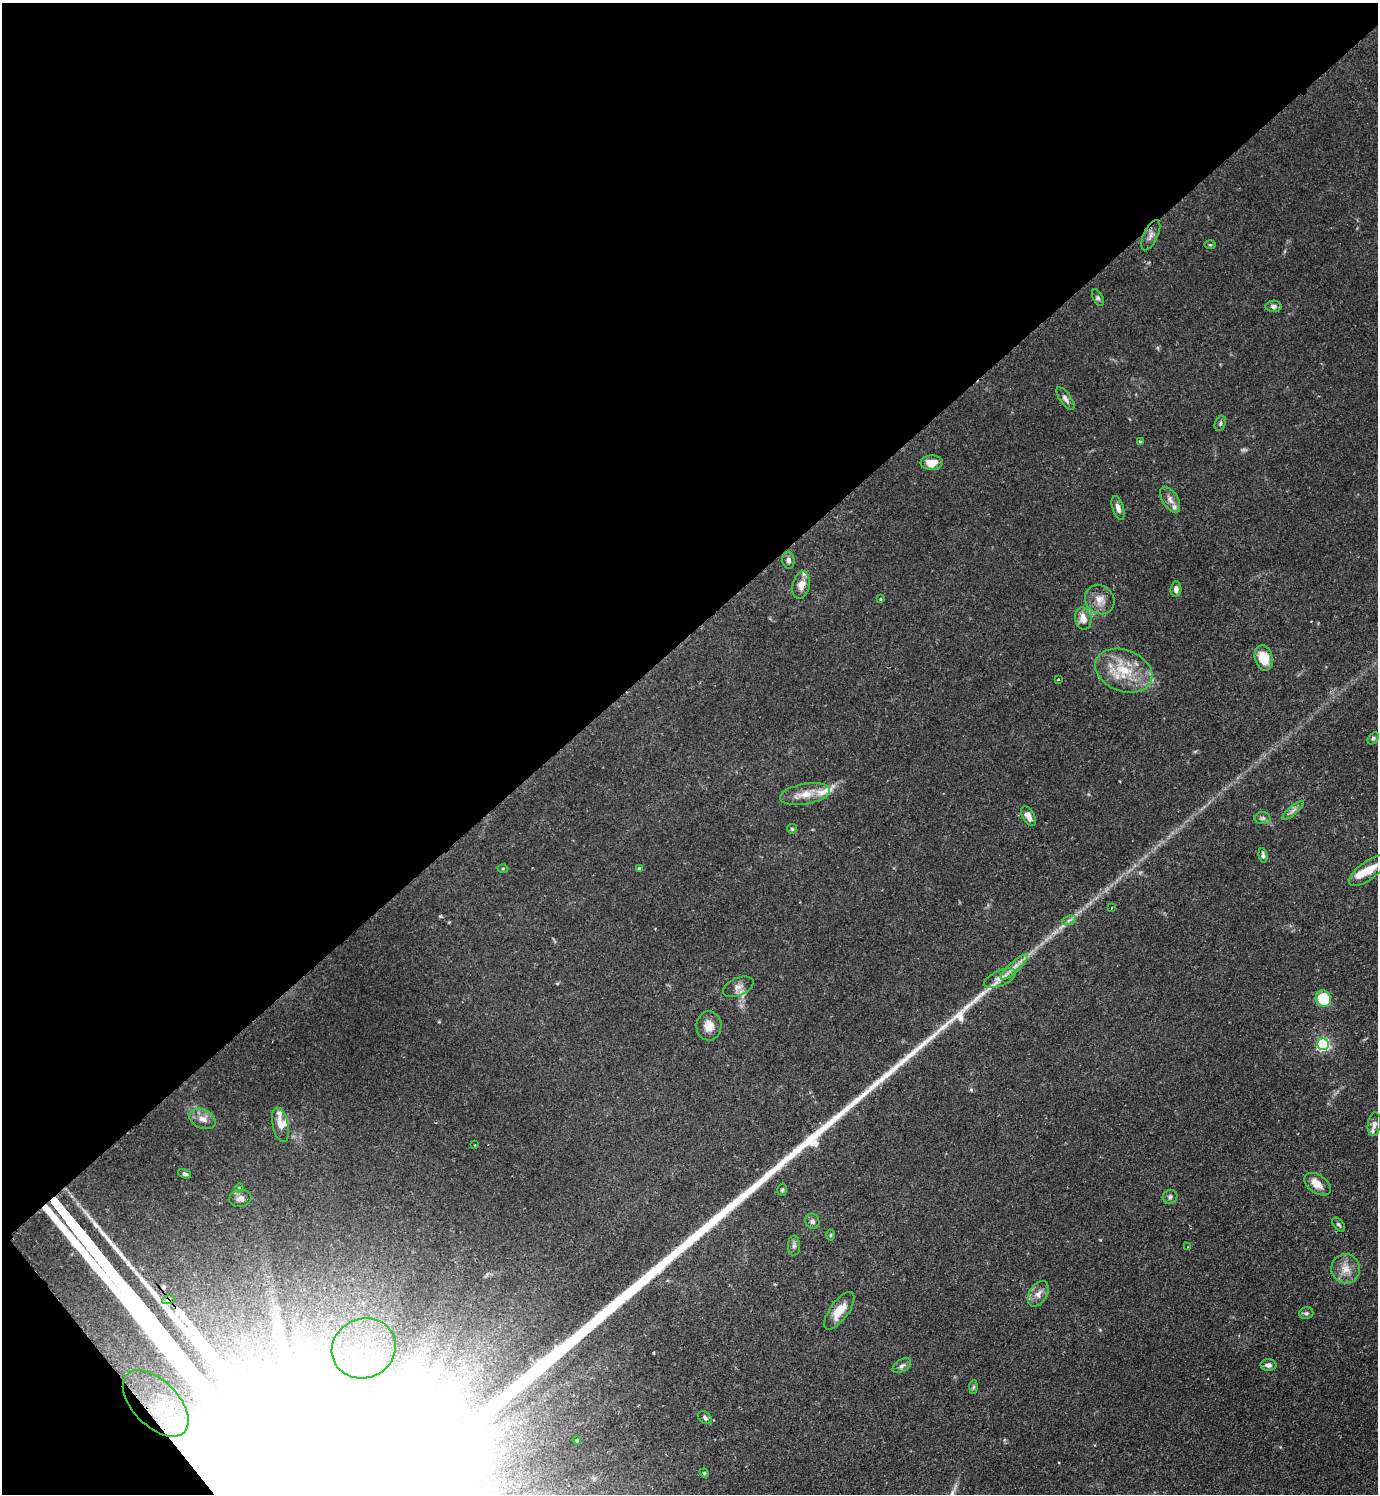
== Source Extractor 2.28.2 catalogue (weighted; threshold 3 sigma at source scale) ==
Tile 5 of 4 x 4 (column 1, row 2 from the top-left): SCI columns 160-1535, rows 2984-4475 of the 5965 x 5968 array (HDU 1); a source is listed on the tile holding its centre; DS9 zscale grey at full resolution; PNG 1380 x 1496 px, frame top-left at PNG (2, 3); each listed source drawn as its Kron ellipse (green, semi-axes under 4 px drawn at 4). Shown black and unused: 44% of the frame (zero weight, under 2 of 3 exposures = <1% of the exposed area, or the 3 px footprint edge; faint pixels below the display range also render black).
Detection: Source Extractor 2.28.2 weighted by HDU 2 'WHT'; one run over the whole footprint, this tile lists its part. Background 0.0833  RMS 0.0061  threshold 0.0273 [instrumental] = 3 sigma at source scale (4.5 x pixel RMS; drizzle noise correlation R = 1.50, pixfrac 1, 0.05/0.05 arcsec/px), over >= 5 px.
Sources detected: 77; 2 too faint to see at this stretch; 3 inside a brighter object's white glare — neither listed nor drawn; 7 inside a brighter listed object's ellipse — not listed separately; the other 65 listed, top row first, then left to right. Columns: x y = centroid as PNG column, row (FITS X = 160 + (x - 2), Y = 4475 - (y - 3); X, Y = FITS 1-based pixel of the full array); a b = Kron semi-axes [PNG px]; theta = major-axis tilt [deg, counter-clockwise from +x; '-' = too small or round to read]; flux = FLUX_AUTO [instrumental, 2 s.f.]
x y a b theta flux
1151 235 16 7 65 3.3
1210 245 5 3 - 0.69
1098 298 9 5 -63 1.4
1274 306 8 6 1 1.9
1065 399 13 5 -55 2.6
1220 423 8 5 68 1.3
1140 442 4 3 - 0.9
932 463 11 7 3 7.5
1170 500 14 7 -58 3.6
1118 508 12 5 -73 3.1
788 560 8 6 -83 2.1
801 585 14 8 77 5.3
1176 589 8 5 86 2.5
881 599 3 3 - 0.81
1100 600 15 14 - 6.8
1083 619 11 8 -77 6.5
1264 658 13 9 -73 14
1124 671 30 20 -21 25
1058 680 4 2 - 0.54
1373 738 7 4 50 1.1
805 794 25 10 10 9.7
1293 810 14 4 41 2.3
1028 816 11 6 -61 3.6
1263 818 8 6 0 1.7
792 829 5 5 - 0.85
1263 855 7 4 -82 1.4
503 868 5 3 - 0.66
639 869 4 4 - 2.1
1368 870 23 9 36 11
1112 908 3 2 - 0.52
1069 920 7 4 19 1.5
1014 967 18 5 42 5
1000 978 17 7 24 4.8
738 987 16 9 23 4.3
1323 999 8 7 - 20
709 1026 14 12 88 6.6
1323 1044 6 5 - 110
203 1119 14 9 -22 4.8
1374 1124 12 6 81 2.9
280 1125 17 8 -77 6.2
475 1145 3 2 - 0.49
184 1174 7 4 -20 1.5
1317 1184 15 9 -34 6.5
239 1188 4 4 - 0.67
782 1190 6 4 74 1
1170 1197 7 6 - 1.6
240 1198 11 8 8 3.1
812 1221 7 7 - 2.2
1339 1224 8 5 -51 1.2
830 1235 5 3 - 0.64
794 1246 10 6 89 1.9
1188 1247 3 2 - 0.68
1346 1269 15 14 - 8
1038 1294 14 8 60 4.3
169 1300 6 4 12 3.5
839 1311 22 9 54 9.4
1306 1313 7 6 - 1.3
364 1348 32 29 25 71
1268 1365 8 6 -2 2.7
902 1366 10 6 32 2
973 1387 7 4 88 0.98
156 1403 41 22 -45 78
705 1418 8 5 -39 1.5
577 1440 4 3 - 0.69
704 1473 4 4 - 0.7
Overlapping masked pixels (flux is a lower limit): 2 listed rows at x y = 169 1300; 156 1403
Unlisted compact peaks at least as high as the median listed source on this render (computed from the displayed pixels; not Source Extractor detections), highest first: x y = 959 1014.